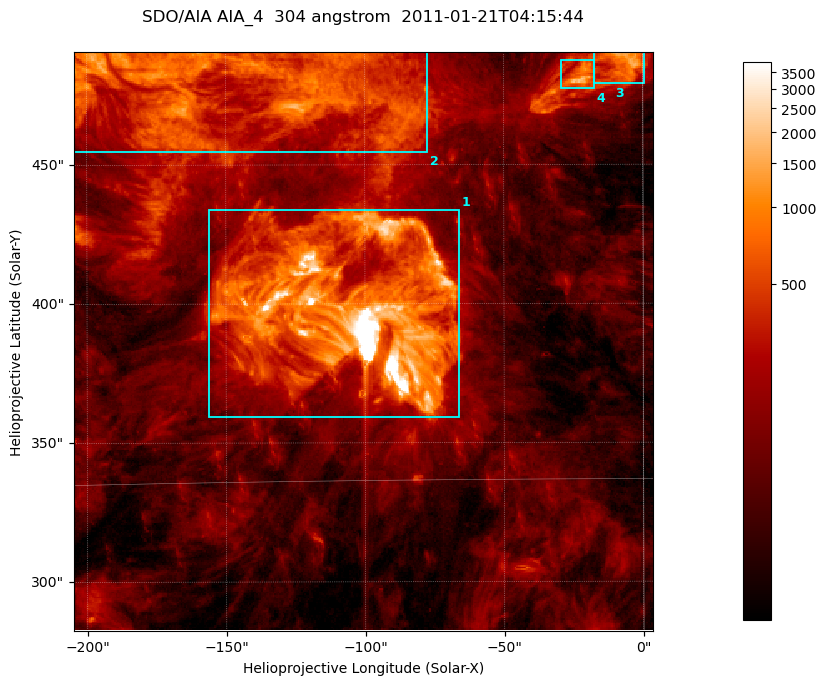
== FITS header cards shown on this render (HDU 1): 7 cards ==
TELESCOP= 'SDO/AIA '           / For AIA: SDO/AIA
INSTRUME= 'AIA_4   '           / For AIA: AIA_ATA1, AIA_ATA2, AIA_ATA3 or AIA_AT
WAVELNTH=                  304 / [angstrom] Wavelength
WAVEUNIT= 'angstrom'           / Wavelength unit: angstrom
DATE-OBS= '2011-01-21T04:15:44.127' / [ISO] Date when observation started; ISO 8
CTYPE1  = 'HPLN-TAN'           / CTYPE1; Typically HPLN
CTYPE2  = 'HPLT-TAN'           / CTYPE2; Typically HPLT

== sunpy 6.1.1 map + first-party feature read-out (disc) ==
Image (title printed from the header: SDO/AIA AIA_4  304 angstrom  2011-01-21T04:15:44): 347 x 347 px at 0.6 arcsec/px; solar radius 975 arcsec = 1625 px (partial field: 1.5% of the solar disc is inside the frame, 100% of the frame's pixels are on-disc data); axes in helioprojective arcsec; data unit not stated in the header (colour bar unlabelled)
Orientation: roll -0.132 deg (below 1 deg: not rotated)
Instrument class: DISC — disc imager (sunpy class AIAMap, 304 A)
Bright regions (active regions / flare kernels): reference = the on-disc median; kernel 3 px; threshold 5 sigma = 429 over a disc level ~122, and >= 1.15x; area >= 120 px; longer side >= 4 px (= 2.4 arcsec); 4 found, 4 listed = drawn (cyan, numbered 1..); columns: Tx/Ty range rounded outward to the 2 arcsec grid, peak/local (2 s.f.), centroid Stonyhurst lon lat
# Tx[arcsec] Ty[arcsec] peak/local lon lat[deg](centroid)
1 -156..-66 358..434 128 -6 +19
2 -206..-76 454..492 14 -9 +24
3 -18..2 478..492 13 +0 +25
4 -30..-16 476..488 14 -1 +24